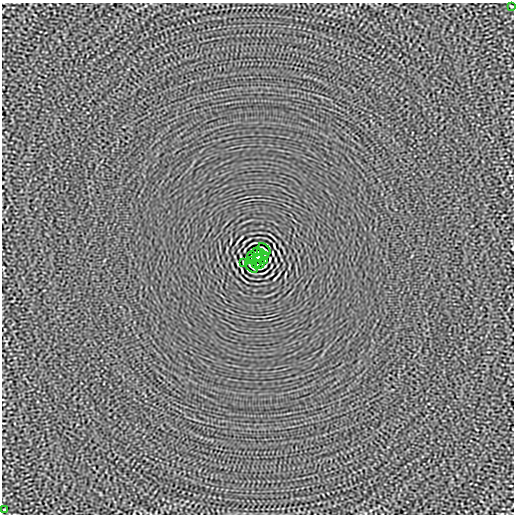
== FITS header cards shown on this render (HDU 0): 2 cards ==
NAXIS1  =                  512
NAXIS2  =                  512

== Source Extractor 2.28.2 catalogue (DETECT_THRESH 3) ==
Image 512 x 512 px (HDU 0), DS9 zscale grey, 1 PNG px = 1 image px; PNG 516 x 516 px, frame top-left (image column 1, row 512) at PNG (2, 3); each listed source drawn as its Kron ellipse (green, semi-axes under 4 px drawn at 4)
Background -1.97e-07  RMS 3.8e-05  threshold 1.14e-04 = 3 sigma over >= 5 px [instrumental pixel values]
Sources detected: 14; all 14 listed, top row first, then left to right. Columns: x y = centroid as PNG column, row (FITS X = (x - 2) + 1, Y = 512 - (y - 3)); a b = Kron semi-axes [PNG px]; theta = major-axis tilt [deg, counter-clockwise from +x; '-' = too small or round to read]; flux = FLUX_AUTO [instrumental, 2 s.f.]
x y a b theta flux
512 6 3 2 - 0.0022
265 249 7 2 -43 0.0029
256 252 5 2 - 0.0016
260 252 4 2 - 0.0027
251 256 4 2 - 0.0019
265 256 4 2 - 0.0019
258 258 4 4 - 0.095
251 260 3 2 - 0.0021
265 260 4 2 - 0.002
243 263 4 2 - 0.0021
256 264 4 2 - 0.0023
260 264 5 2 - 0.0023
251 267 7 2 -43 0.0029
4 510 3 2 - 0.0021
At the frame edge (FLAGS 8, measured only in part): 1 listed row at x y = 512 6